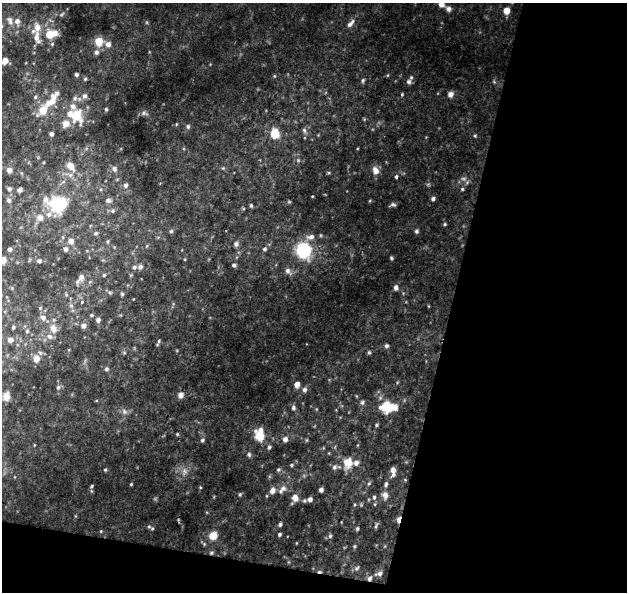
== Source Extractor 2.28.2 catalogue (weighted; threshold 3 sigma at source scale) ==
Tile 4 of 2 x 2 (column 2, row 2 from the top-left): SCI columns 626-1250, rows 59-648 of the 1250 x 1293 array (HDU 1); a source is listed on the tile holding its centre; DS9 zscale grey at full resolution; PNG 629 x 594 px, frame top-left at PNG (2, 3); no overlay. Shown black and unused: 32% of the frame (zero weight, under 2 of 3 exposures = <1% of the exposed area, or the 3 px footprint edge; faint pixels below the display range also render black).
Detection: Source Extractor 2.28.2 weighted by HDU 2 'WHT'; one run over the whole footprint, this tile lists its part. Background 0.0518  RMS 0.0051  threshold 0.0231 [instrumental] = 3 sigma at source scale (4.5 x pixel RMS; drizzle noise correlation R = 1.50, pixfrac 1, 0.0396/0.0396 arcsec/px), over >= 5 px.
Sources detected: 161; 4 too faint to see at this stretch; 1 cosmic-ray / hot-pixel residue — not listed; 11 inside a brighter listed object's ellipse — not listed separately; the other 145 listed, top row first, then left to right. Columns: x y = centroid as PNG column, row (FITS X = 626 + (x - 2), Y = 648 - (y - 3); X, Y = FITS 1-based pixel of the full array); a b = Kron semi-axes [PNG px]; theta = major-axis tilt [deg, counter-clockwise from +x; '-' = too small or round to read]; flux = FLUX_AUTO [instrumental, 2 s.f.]
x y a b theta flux
441 4 5 5 - 4.3
449 9 6 6 - 1.8
507 11 5 5 - 8
10 21 12 6 -66 2.1
17 21 7 6 - 2.3
350 23 14 6 50 2.3
37 27 15 8 57 4.9
50 34 9 6 14 15
99 41 5 5 - 14
52 44 6 5 - 0.72
108 44 6 6 - 2.7
96 52 7 6 - 1.6
5 60 6 5 - 3.4
76 74 4 4 - 1.2
85 79 5 4 - 0.75
363 80 6 5 - 0.91
409 82 8 7 - 1.6
402 94 4 3 - 0.53
450 94 7 6 - 2.2
84 96 7 6 - 1.9
35 97 5 5 - 0.98
75 98 8 6 76 1.6
52 101 11 7 26 5.6
106 109 4 3 - 0.75
43 110 10 5 53 15
144 113 10 5 -11 1.3
77 115 14 11 80 11
66 124 10 9 - 3.9
176 124 5 3 - 0.43
188 126 6 5 - 1.2
304 130 7 5 -74 1.4
275 133 11 9 -84 9.9
51 134 4 4 - 1.8
475 136 4 4 - 0.59
260 160 3 3 - 0.36
298 160 5 4 - 0.69
70 166 12 8 -50 4.5
223 168 5 4 - 0.66
114 169 7 5 -74 1.5
9 170 6 5 - 2.7
375 170 9 7 -69 3.8
396 177 5 4 - 0.8
126 185 5 5 - 1.3
9 189 6 6 - 1.4
462 189 5 4 - 0.69
20 190 5 4 - 1.7
433 199 4 4 - 1.3
9 200 7 6 - 1.6
108 200 6 5 - 1.5
289 202 6 4 -1 0.52
58 204 14 13 - 28
251 205 5 4 - 0.78
393 205 8 4 10 1.1
112 211 6 6 - 1
49 214 7 6 - 2.1
40 217 6 6 - 4.6
445 224 4 4 - 0.64
171 231 6 5 - 0.98
416 231 6 5 - 0.94
96 233 6 5 - 0.87
311 237 13 8 9 3.4
71 241 5 5 - 3.8
108 241 5 4 - 0.67
236 244 6 5 - 1.4
10 249 4 4 - 1.7
66 249 6 5 - 1.5
265 249 5 5 - 1
303 250 13 12 - 33
391 258 5 4 - 0.67
185 259 4 3 - 0.43
3 260 7 6 - 3.4
40 261 5 4 - 1.2
234 265 4 4 - 1.1
134 267 6 5 - 1.4
140 267 7 6 - 1.3
288 271 12 6 -48 2.2
104 275 5 4 - 0.61
81 277 11 8 70 2.4
396 287 5 4 - 2.2
110 292 6 5 - 0.85
122 294 5 5 - 0.75
82 302 4 3 - 1.1
71 306 6 4 -1 0.78
40 308 5 4 - 0.64
91 315 5 4 - 0.6
43 318 8 6 -43 2
98 320 6 5 - 1.3
84 326 7 6 - 1.8
13 327 4 4 - 0.81
53 329 13 9 -70 4
27 331 5 5 - 0.79
10 340 5 5 - 3.1
159 341 6 5 - 0.93
386 346 5 5 - 1.1
369 352 5 4 - 0.71
36 359 8 7 - 4
106 369 5 5 - 1.2
297 384 4 4 - 5
58 387 6 5 - 1.1
304 390 6 5 - 1.7
181 395 6 6 - 3
6 396 10 8 69 3.5
362 402 7 5 -79 1.1
391 407 17 8 29 10
293 408 6 5 - 1.4
377 425 4 3 - 0.66
259 435 9 7 -84 16
285 439 6 5 - 2.5
202 440 5 5 - 1.1
269 447 6 5 - 0.95
249 454 7 5 -86 0.97
348 462 7 6 - 12
356 463 6 6 - 2.4
291 465 5 4 - 0.82
334 467 7 6 - 1.4
278 469 6 6 - 0.96
105 470 4 4 - 0.62
393 470 6 5 - 3.1
369 483 5 5 - 0.74
131 484 3 3 - 0.5
386 484 7 4 69 1.2
91 486 4 4 - 0.69
283 488 9 7 39 2.3
321 490 4 4 - 1.8
272 491 7 6 - 2.8
240 494 5 4 - 0.65
385 495 11 8 -81 2.8
374 497 5 5 - 0.97
295 498 8 6 -85 3.6
310 499 4 4 - 2.1
304 500 5 5 - 0.84
399 519 7 4 80 4.1
280 524 4 4 - 1.4
376 526 9 4 64 0.91
149 527 6 4 -1 0.74
357 528 5 4 - 0.77
101 531 4 3 - 0.44
280 534 4 4 - 0.9
213 535 6 6 - 9.4
330 536 6 5 - 0.93
354 546 5 4 - 0.7
211 553 6 5 - 0.9
357 568 8 5 40 1.1
379 574 8 5 14 2.1
370 578 7 6 - 1.7
Overlapping masked pixels (flux is a lower limit): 3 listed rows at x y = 399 519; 211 553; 370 578
Isophote crosses this tile's border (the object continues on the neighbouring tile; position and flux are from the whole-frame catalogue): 3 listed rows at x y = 441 4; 3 260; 6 396